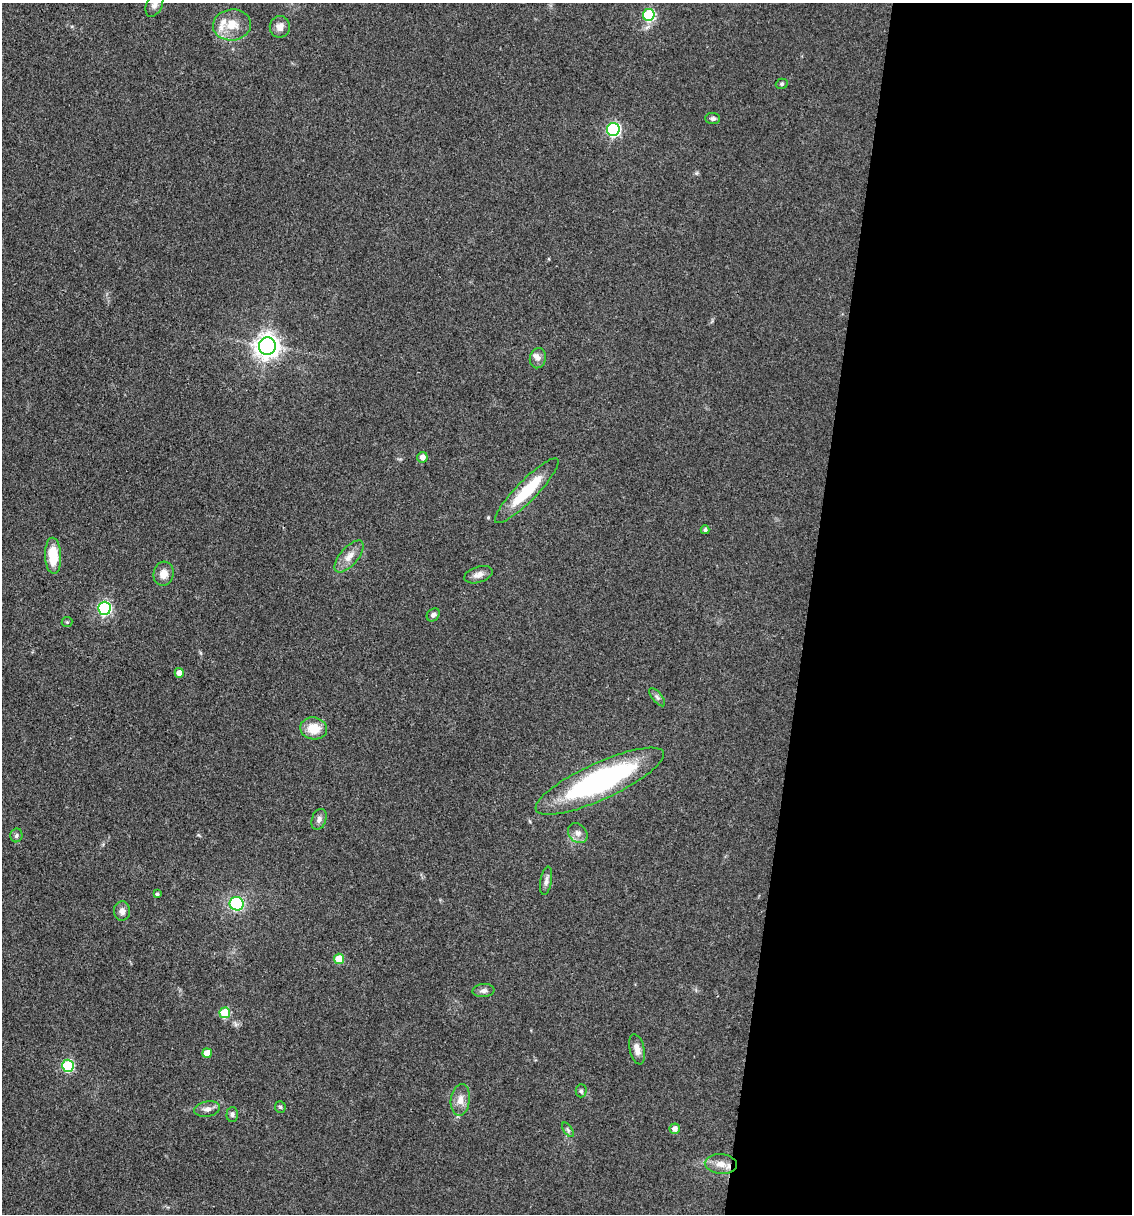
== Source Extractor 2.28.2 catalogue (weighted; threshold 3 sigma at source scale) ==
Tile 12 of 4 x 4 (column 4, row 3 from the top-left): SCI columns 3625-4754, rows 1214-2425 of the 4873 x 4848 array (HDU 1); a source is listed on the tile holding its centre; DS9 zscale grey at full resolution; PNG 1134 x 1216 px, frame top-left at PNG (2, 3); each listed source drawn as its Kron ellipse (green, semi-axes under 4 px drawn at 4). Shown black and unused: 29% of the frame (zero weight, under 3 of 4 exposures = <1% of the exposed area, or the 3 px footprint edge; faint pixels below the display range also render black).
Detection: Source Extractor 2.28.2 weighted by HDU 2 'WHT'; one run over the whole footprint, this tile lists its part. Background 0.149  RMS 0.0071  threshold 0.032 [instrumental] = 3 sigma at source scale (4.5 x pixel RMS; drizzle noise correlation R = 1.50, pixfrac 1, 0.05/0.05 arcsec/px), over >= 5 px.
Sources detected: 46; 2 inside a brighter listed object's ellipse — not listed separately; the other 44 listed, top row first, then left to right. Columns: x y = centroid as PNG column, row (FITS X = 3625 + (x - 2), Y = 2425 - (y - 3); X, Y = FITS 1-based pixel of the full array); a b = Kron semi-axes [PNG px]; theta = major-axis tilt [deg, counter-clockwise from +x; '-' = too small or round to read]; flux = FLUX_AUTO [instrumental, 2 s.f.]
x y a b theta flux
154 4 13 8 65 3.9
649 15 6 6 - 52
232 25 19 15 6 14
280 27 10 10 - 5.3
782 84 6 5 - 1.3
713 118 7 5 -4 1.9
613 129 6 6 - 120
267 346 9 8 - 540
538 358 10 8 77 3.1
422 457 5 5 - 4.5
527 491 44 10 45 32
705 530 4 4 - 1.5
53 556 18 8 -88 19
349 556 20 9 49 6.9
164 574 12 10 76 7.3
478 575 15 8 18 4.4
104 608 6 6 - 120
433 615 7 5 45 2
67 622 5 5 - 0.99
179 673 5 4 - 5.2
657 697 11 5 -51 2
314 728 13 11 -11 14
600 781 70 18 25 140
319 819 11 7 71 2.9
578 833 11 8 -46 4
16 835 7 6 - 1.6
546 881 14 5 80 3.1
157 894 4 3 - 1.2
236 904 7 6 - 62
122 911 9 8 - 3.6
339 959 5 5 - 19
483 991 11 6 6 2.7
225 1013 5 5 - 31
637 1049 15 7 -76 5
207 1053 4 4 - 7.2
68 1066 6 6 - 66
581 1091 6 5 - 1.6
460 1100 16 9 82 6.3
280 1107 6 5 - 1.1
207 1109 13 7 9 3.7
232 1114 7 6 - 1.8
675 1129 5 5 - 3.9
568 1130 8 4 -55 1.5
721 1164 16 10 -5 7.5
Isophote crosses this tile's border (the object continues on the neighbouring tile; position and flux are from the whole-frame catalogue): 1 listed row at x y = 154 4